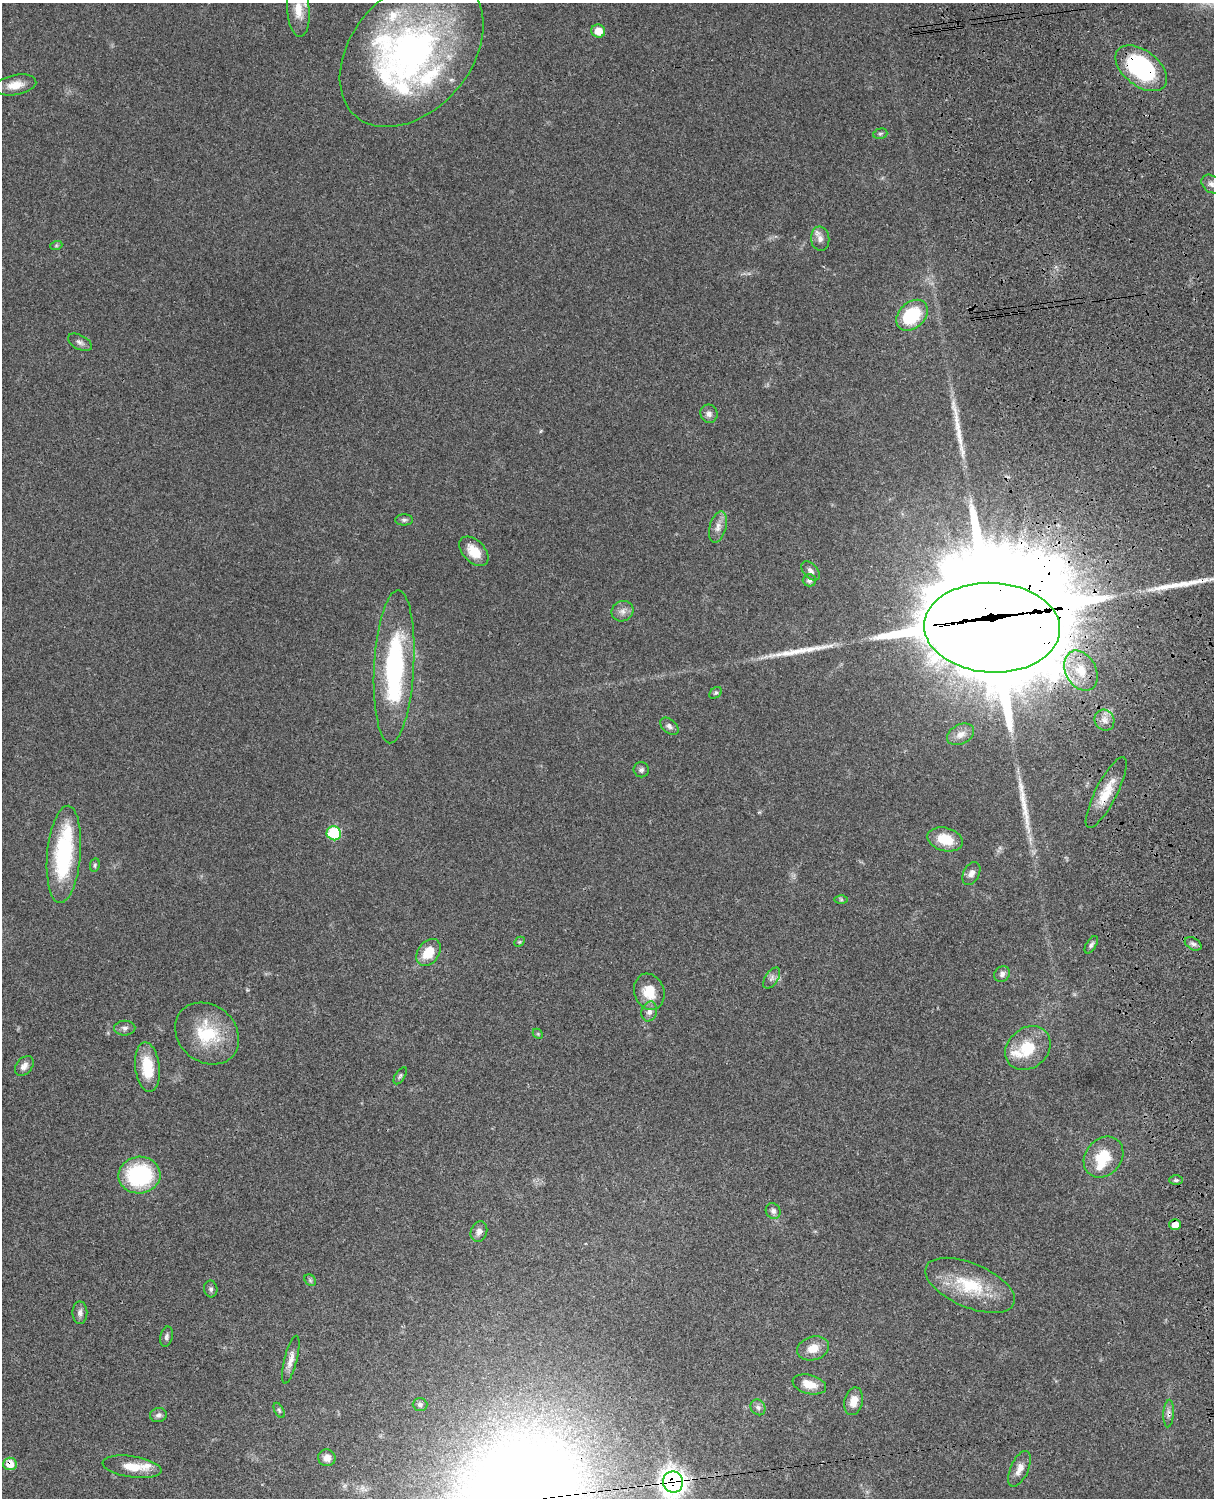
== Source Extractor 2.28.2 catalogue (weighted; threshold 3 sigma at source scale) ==
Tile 6 of 4 x 3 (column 2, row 2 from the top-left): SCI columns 1335-2546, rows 1772-3267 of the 5092 x 4924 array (HDU 1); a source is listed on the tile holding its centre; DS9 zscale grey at full resolution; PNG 1216 x 1500 px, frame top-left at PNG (2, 3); each listed source drawn as its Kron ellipse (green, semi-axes under 4 px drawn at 4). Shown black and unused: <1% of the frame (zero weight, under 3 of 4 exposures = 6% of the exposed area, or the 3 px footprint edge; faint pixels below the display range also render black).
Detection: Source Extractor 2.28.2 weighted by HDU 2 'WHT'; one run over the whole footprint, this tile lists its part. Background 0.0791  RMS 0.0058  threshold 0.026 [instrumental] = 3 sigma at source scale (4.5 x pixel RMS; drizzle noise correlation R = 1.50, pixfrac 1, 0.05/0.05 arcsec/px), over >= 5 px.
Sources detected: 88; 1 inside a brighter object's white glare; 4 long thin detections or spike segments (spike, bleed or trail) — neither listed nor drawn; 10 inside a brighter listed object's ellipse — not listed separately; the other 73 listed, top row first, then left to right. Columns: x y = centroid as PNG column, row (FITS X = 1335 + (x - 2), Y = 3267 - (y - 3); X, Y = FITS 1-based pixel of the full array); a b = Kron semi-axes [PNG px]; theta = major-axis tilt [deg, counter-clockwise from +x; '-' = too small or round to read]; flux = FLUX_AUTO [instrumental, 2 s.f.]
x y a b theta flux
298 10 27 11 -86 9.3
598 31 7 6 - 8.2
412 52 86 59 49 210
1141 68 30 17 -38 66
15 85 21 10 10 7.7
880 134 7 5 16 1.1
1211 184 11 8 -39 3.1
820 239 12 9 -83 3.5
56 246 6 4 19 0.75
912 315 18 13 44 32
80 342 13 7 -27 2.2
709 414 9 8 - 2.5
404 520 9 5 0 1.3
718 527 16 8 75 4.4
474 551 17 11 -45 9.4
811 571 11 7 -47 2.2
809 580 6 6 - 1.7
622 611 11 10 - 3.3
992 628 68 45 -3 14000
394 667 77 20 87 89
1081 671 21 15 -62 16
716 693 7 5 40 1.1
1104 720 11 9 -58 3.9
669 726 10 7 -41 2
961 734 14 9 27 4.7
641 770 7 7 - 1.5
1106 792 39 10 63 13
334 833 7 7 - 29
945 839 18 11 -15 14
64 854 49 17 85 60
95 865 7 5 80 0.96
971 873 12 8 62 3.1
841 900 6 4 -1 0.79
519 942 6 4 43 0.79
1193 944 9 5 -30 1.7
1091 945 10 5 58 1.4
429 952 15 10 52 13
1002 974 8 7 - 2.2
772 978 12 6 57 2.3
649 992 18 15 -71 12
649 1011 10 7 73 3
125 1028 11 7 1 2.2
207 1033 34 28 -40 30
538 1034 6 4 -45 0.71
1028 1048 24 20 41 20
24 1066 11 7 51 2.9
147 1067 25 12 -83 18
400 1076 9 5 57 1.2
1104 1157 22 18 49 18
139 1175 21 18 3 55
1176 1180 7 5 -1 1.1
773 1211 8 7 - 2.1
1175 1225 6 5 - 5.9
479 1232 10 8 69 2.7
310 1280 6 5 - 1
970 1285 48 22 -23 31
211 1289 8 6 -81 1.5
80 1313 11 7 -90 2.3
166 1337 10 6 76 1.7
813 1348 16 11 17 7.4
291 1360 25 6 76 4.6
809 1384 17 9 -15 7.5
854 1401 14 9 77 6.6
420 1405 7 6 - 1.6
758 1407 8 7 - 1.9
279 1410 8 4 -63 1
1169 1413 14 5 87 2.4
158 1415 8 7 - 1.8
327 1458 8 8 - 4
10 1464 6 6 - 8.8
132 1467 29 10 -8 11
1019 1469 19 9 66 5
673 1482 10 10 - 550
Overlapping masked pixels (flux is a lower limit): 7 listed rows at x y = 1141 68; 992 628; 1106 792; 1175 1225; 1169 1413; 10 1464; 673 1482
Isophote crosses this tile's border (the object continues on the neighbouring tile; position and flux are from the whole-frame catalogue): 3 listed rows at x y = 298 10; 1211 184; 673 1482